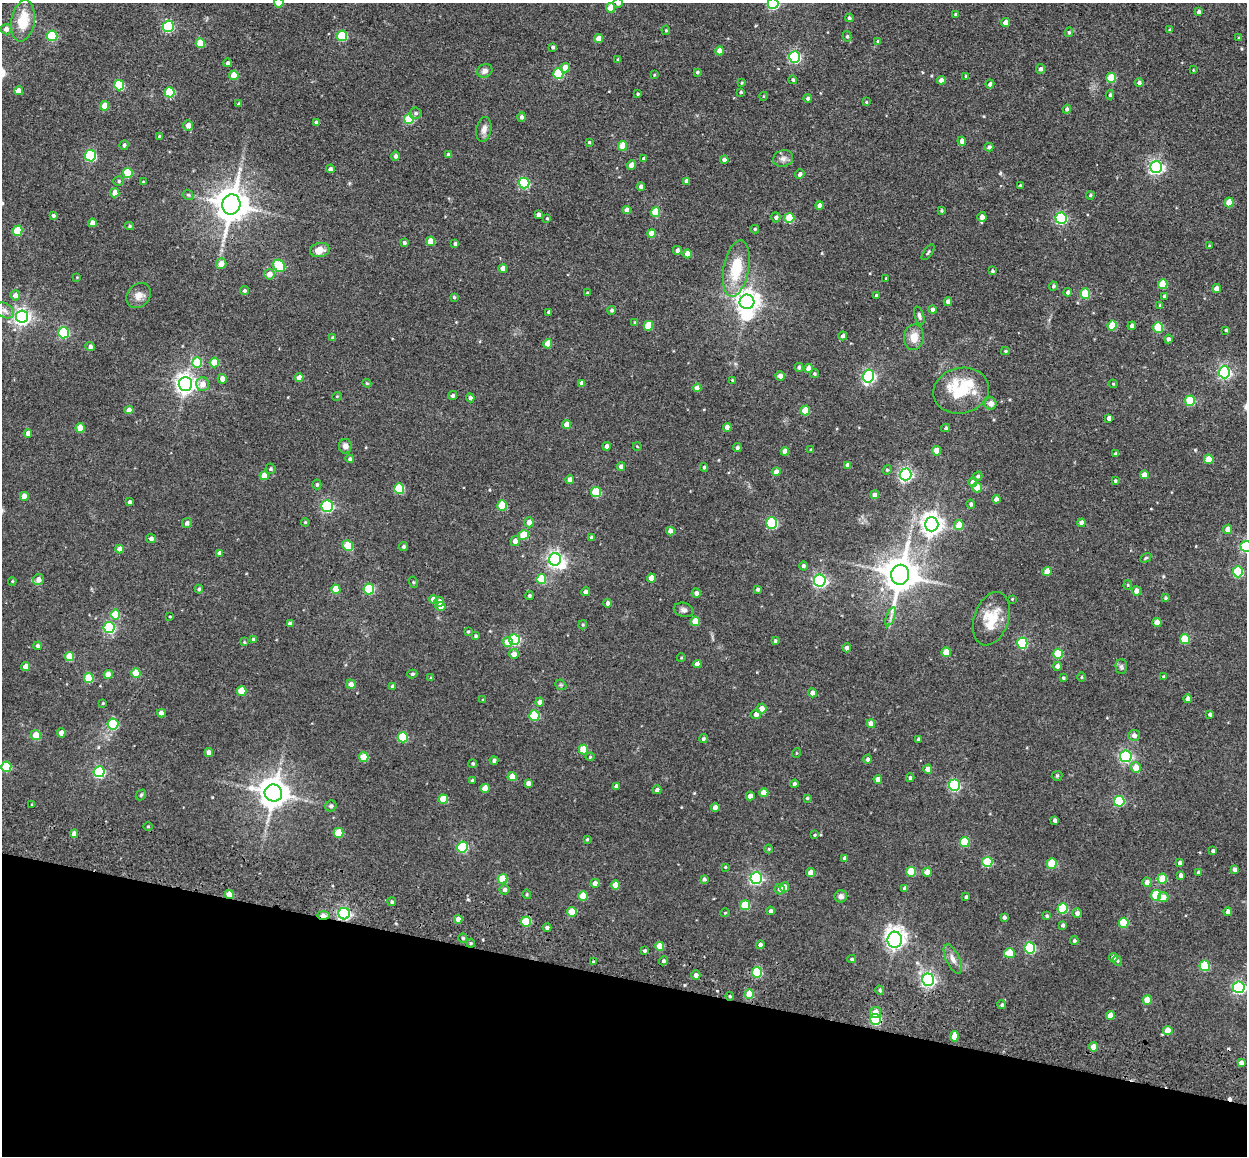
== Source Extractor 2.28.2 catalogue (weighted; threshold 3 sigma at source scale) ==
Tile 15 of 4 x 4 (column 3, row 4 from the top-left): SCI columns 2574-3818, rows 251-1404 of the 5224 x 5246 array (HDU 1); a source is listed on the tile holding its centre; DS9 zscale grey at full resolution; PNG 1249 x 1158 px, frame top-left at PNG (2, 3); each listed source drawn as its Kron ellipse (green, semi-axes under 4 px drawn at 4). Shown black and unused: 15% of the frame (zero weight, under 3 of 4 exposures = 9% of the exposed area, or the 3 px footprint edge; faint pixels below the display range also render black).
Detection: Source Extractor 2.28.2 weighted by HDU 2 'WHT'; one run over the whole footprint, this tile lists its part. Background 0.0665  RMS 0.0085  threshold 0.038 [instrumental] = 3 sigma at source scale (4.5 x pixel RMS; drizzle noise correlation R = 1.50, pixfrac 1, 0.05/0.05 arcsec/px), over >= 5 px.
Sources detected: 453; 2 inside a brighter object's white glare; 2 cosmic-ray / hot-pixel residue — neither listed nor drawn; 3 inside a brighter listed object's ellipse — not listed separately; the other 446 listed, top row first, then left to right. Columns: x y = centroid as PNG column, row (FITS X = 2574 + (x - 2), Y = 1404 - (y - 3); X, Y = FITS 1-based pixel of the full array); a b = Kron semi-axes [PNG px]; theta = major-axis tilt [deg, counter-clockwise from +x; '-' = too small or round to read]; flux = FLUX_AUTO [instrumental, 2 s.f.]
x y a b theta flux
279 3 5 4 - 15
618 3 4 4 - 3.1
773 3 5 5 - 92
611 8 5 4 - 14
1199 12 4 3 - 1.9
956 14 4 4 - 1.8
849 18 4 4 - 1.6
23 21 21 11 80 23
1005 23 4 4 - 5.1
168 26 5 5 - 89
6 29 5 5 - 4.7
666 30 5 4 - 0.94
1170 30 4 4 - 1.2
1069 32 5 4 - 1.3
52 36 5 5 - 53
342 36 5 5 - 45
847 36 5 4 - 1.4
1239 38 4 3 - 0.86
599 39 4 4 - 8.8
878 41 4 4 - 1.1
200 43 5 4 - 19
553 47 4 4 - 1.7
720 51 4 4 - 7.2
795 57 6 5 - 110
618 59 3 3 - 0.85
228 63 4 4 - 2
565 68 5 4 - 7.5
1040 69 5 4 - 2.5
1193 70 4 2 - 0.61
485 71 8 6 26 3.1
697 72 4 4 - 1.2
558 74 5 5 - 51
234 75 4 4 - 16
654 75 4 3 - 0.66
966 76 4 3 - 1.3
1111 78 5 5 - 28
793 80 4 4 - 1.4
941 80 4 4 - 5.6
742 83 3 3 - 0.75
1139 83 4 4 - 2.4
990 84 4 4 - 2.7
119 85 5 5 - 46
19 91 4 4 - 8.4
170 92 5 5 - 40
741 92 4 3 - 1.1
638 94 4 3 - 0.88
1110 95 4 4 - 1.4
764 96 4 3 - 0.67
808 98 4 4 - 2
866 102 4 4 - 0.78
239 104 3 3 - 1.5
104 106 4 4 - 12
1067 109 4 4 - 2.3
416 113 6 6 - 2.3
521 117 5 4 - 2.2
409 119 5 5 - 33
316 122 4 3 - 2.2
188 125 5 5 - 4.8
484 129 12 7 79 4.3
160 136 3 3 - 1.8
962 141 4 4 - 5.3
589 142 4 4 - 0.99
124 145 5 4 - 2.1
622 146 5 4 - 17
989 147 4 4 - 2.5
448 154 4 4 - 1.1
90 156 5 5 - 84
395 156 5 4 - 2.2
644 158 3 3 - 1.7
783 158 10 8 14 3.7
724 160 4 4 - 3
631 165 4 4 - 6.4
1156 167 6 6 - 200
330 169 4 4 - 2.3
128 173 5 5 - 29
800 174 5 4 - 3
119 181 5 4 - 1.4
687 181 4 4 - 3.3
143 182 3 3 - 0.74
524 183 5 5 - 69
1020 185 4 3 - 0.87
641 187 4 4 - 2.9
115 193 4 4 - 8.7
188 195 5 4 - 1.3
1090 195 4 3 - 0.95
1229 202 5 4 - 13
231 204 10 9 - 1700
819 206 4 4 - 4.3
627 210 4 4 - 4.3
941 211 4 3 - 1
655 212 5 4 - 24
538 214 4 4 - 2.6
53 215 4 4 - 1.9
776 217 5 4 - 2.2
982 217 5 4 - 5.1
547 218 4 4 - 0.99
789 218 5 5 - 27
1061 218 6 5 - 99
92 223 4 4 - 6
129 226 4 3 - 1.2
755 229 4 4 - 1.1
18 231 5 5 - 27
651 233 4 4 - 9.5
430 241 4 4 - 14
404 243 4 4 - 1.9
455 244 4 3 - 1.8
1209 246 3 3 - 0.65
320 250 10 7 13 7.9
677 250 4 4 - 3
928 252 9 3 54 1.3
687 254 4 4 - 7.7
221 264 5 5 - 6.7
279 266 7 5 -49 53
736 268 28 12 80 32
503 269 4 4 - 6
993 271 3 3 - 1.4
269 274 5 5 - 6.8
77 277 4 3 - 0.6
886 278 3 2 - 0.68
1163 284 5 4 - 23
1053 286 4 4 - 1.5
1217 289 4 4 - 6.2
244 291 4 4 - 1.5
1068 292 4 4 - 2.8
587 293 4 4 - 0.98
1085 293 5 5 - 35
15 295 5 5 - 4.5
139 295 13 11 47 6.5
876 296 3 3 - 1.4
1164 296 4 4 - 1.2
454 297 4 4 - 1.1
747 302 7 7 - 580
948 302 4 4 - 3.6
1160 305 4 3 - 1
933 309 4 4 - 3.4
4 310 10 7 -30 3.8
612 310 4 4 - 1.9
549 312 3 3 - 1.6
919 316 10 4 -73 2.1
22 317 6 6 - 290
635 323 4 4 - 1.8
1112 325 5 4 - 22
648 326 5 4 - 23
1132 326 4 4 - 2.7
1158 327 5 5 - 35
1226 330 3 3 - 1.1
63 333 5 5 - 61
843 336 4 4 - 2.5
914 337 13 10 85 10
333 338 4 4 - 2
1168 339 4 4 - 2.2
548 344 5 4 - 13
90 346 5 4 - 2.7
1005 351 4 3 - 1.1
214 362 5 5 - 15
197 363 5 5 - 28
799 367 4 3 - 2.2
809 369 4 4 - 7.3
1224 372 6 5 - 160
814 374 4 4 - 1.4
780 376 5 4 - 4
868 376 6 5 - 160
299 378 4 4 - 7.7
222 379 5 4 - 5.5
732 380 3 3 - 0.7
367 383 4 4 - 0.92
582 383 4 4 - 4
185 384 7 7 - 460
202 384 7 6 - 7.6
1113 384 4 4 - 0.83
697 388 4 4 - 7.1
961 391 28 22 12 37
453 395 4 4 - 2.2
337 396 5 3 - 0.62
470 398 4 4 - 2.5
1190 401 5 5 - 41
991 403 6 6 - 4.4
129 410 4 4 - 6.1
805 410 5 4 - 20
1109 418 4 4 - 4
567 424 4 4 - 7.5
727 427 4 4 - 6.4
80 428 5 4 - 9.8
946 428 4 4 - 1.5
28 433 4 4 - 5.1
345 446 7 6 - 4.2
607 446 4 4 - 3.7
637 446 4 3 - 0.66
737 448 4 4 - 1.9
811 450 3 3 - 0.91
785 451 4 4 - 6.2
937 451 4 4 - 13
1116 453 3 3 - 1.3
350 459 4 4 - 1.6
1209 459 5 4 - 16
848 465 4 4 - 3.2
621 466 4 4 - 3.4
704 467 4 3 - 1.1
270 469 5 5 - 1.4
887 470 5 4 - 1.1
776 472 4 4 - 5.7
906 474 6 6 - 190
1144 475 4 4 - 6.3
264 476 4 4 - 11
978 476 5 4 - 1.6
570 479 4 4 - 4
1115 481 3 3 - 1
973 482 5 4 - 5.1
317 485 5 4 - 1.5
977 487 5 4 - 9.6
399 488 5 5 - 43
596 492 5 5 - 39
875 495 4 4 - 3.9
24 496 4 4 - 10
996 499 4 4 - 3.6
129 502 4 3 - 2
971 504 4 4 - 2
327 506 5 5 - 120
502 506 5 5 - 30
305 522 4 3 - 0.76
529 522 5 4 - 4.8
187 523 5 4 - 2.8
772 523 5 5 - 75
1081 523 4 4 - 4.4
932 524 7 7 - 560
959 525 5 5 - 12
1228 529 4 4 - 7.4
670 531 4 4 - 5.1
524 535 5 5 - 20
151 538 5 4 - 2.7
592 538 4 4 - 2.3
515 541 5 4 - 4.6
348 546 6 5 - 24
404 546 4 4 - 1.6
1246 546 6 5 - 94
119 549 4 4 - 5.8
219 553 4 4 - 4.2
1146 558 6 4 32 1
555 559 6 6 - 260
803 566 4 4 - 1.8
1047 571 4 4 - 9.5
1238 572 5 5 - 51
900 575 10 9 - 1900
651 578 4 4 - 9
541 579 5 5 - 29
38 580 6 5 - 5.1
820 580 6 6 - 190
12 581 4 3 - 0.77
413 582 5 3 - 0.88
1128 585 5 4 - 0.97
199 589 4 4 - 1.4
336 589 4 4 - 16
369 589 5 5 - 57
757 589 3 3 - 1.9
1136 591 4 4 - 6.1
585 592 4 4 - 2.7
696 593 4 4 - 3
529 596 4 4 - 1.5
1166 598 4 4 - 1.3
433 599 4 4 - 4.8
1012 599 3 3 - 0.58
439 602 5 4 - 5.2
608 603 4 4 - 2.8
440 607 5 4 - 3.7
684 610 10 7 -15 2.7
115 615 5 5 - 21
170 617 3 2 - 0.68
891 617 10 3 69 2.5
991 619 27 17 71 23
695 621 4 4 - 16
1157 622 4 4 - 8.1
290 624 4 4 - 3.7
583 625 5 4 - 1
109 627 5 5 - 98
468 632 3 3 - 1
476 636 3 3 - 1.2
254 639 4 3 - 1.8
1185 639 5 5 - 32
514 640 5 5 - 71
775 641 3 3 - 1.2
244 642 3 3 - 0.79
507 642 5 5 - 9.7
1022 643 5 5 - 62
37 646 4 4 - 1.9
847 648 4 4 - 3.1
946 652 4 4 - 13
514 654 5 5 - 5.8
1058 654 5 5 - 29
70 657 4 4 - 18
681 658 4 3 - 0.64
697 664 4 4 - 6.2
26 666 4 4 - 8.9
1057 666 4 4 - 3.2
1121 667 7 5 -88 1.8
136 673 5 4 - 20
108 674 4 4 - 10
412 674 5 4 - 1.4
1081 677 4 3 - 0.88
1164 677 4 4 - 1.6
89 678 5 5 - 24
431 678 4 3 - 1.3
1063 678 3 3 - 1.3
351 684 5 4 - 4.1
561 685 6 4 -43 1.3
393 686 4 4 - 1.7
242 691 5 4 - 18
812 693 4 4 - 4.9
1188 699 4 4 - 5.3
483 700 4 4 - 0.81
540 702 4 4 - 4.2
103 703 3 3 - 0.71
761 708 5 5 - 6.8
161 713 4 4 - 5.4
756 714 5 5 - 3.9
1210 714 4 4 - 2.1
534 715 5 5 - 43
113 724 5 5 - 46
871 724 4 4 - 6.7
61 733 5 4 - 4.7
36 735 5 5 - 10
1134 735 6 5 - 3.8
403 737 5 5 - 43
703 739 5 4 - 1.7
918 739 4 3 - 1.4
583 749 5 4 - 23
209 752 4 4 - 4.1
796 753 5 3 - 0.66
1126 756 6 6 - 140
364 757 5 5 - 24
590 757 4 4 - 0.8
868 759 5 4 - 2.5
494 761 4 4 - 2.5
473 764 4 4 - 1.3
6 767 5 5 - 36
1136 767 5 5 - 10
928 769 4 4 - 6.5
99 772 5 5 - 100
1057 776 5 5 - 1.1
512 777 4 4 - 12
910 778 4 3 - 1.4
878 779 4 4 - 5.7
472 780 3 3 - 1.3
528 783 4 4 - 3.2
795 784 4 4 - 3
954 785 6 5 - 98
616 786 4 4 - 1.6
485 788 4 4 - 9.8
657 790 4 4 - 3
273 793 9 8 - 1300
764 793 4 4 - 10
141 795 6 4 47 1.2
750 796 4 4 - 6.1
807 798 3 3 - 0.95
443 799 5 4 - 16
1119 801 5 5 - 58
32 805 4 2 - 0.64
331 806 6 5 - 2.3
715 808 4 4 - 6.3
1055 820 4 3 - 2.4
148 826 4 3 - 0.7
338 833 5 5 - 25
74 834 4 4 - 5.8
815 835 4 3 - 0.87
587 839 4 3 - 0.95
965 842 5 5 - 30
463 847 5 5 - 59
769 849 4 4 - 0.79
1213 851 4 3 - 1.9
845 858 4 3 - 2.9
987 862 5 5 - 40
1180 863 4 4 - 2.7
1052 864 5 5 - 25
725 867 4 4 - 0.75
1235 869 4 4 - 2.9
911 872 5 5 - 28
927 872 4 4 - 7.9
1199 872 4 4 - 1.8
810 873 4 4 - 7
1181 875 4 4 - 3.3
756 878 6 5 - 150
502 879 5 5 - 20
704 879 4 4 - 2
1162 879 5 5 - 18
1147 882 4 4 - 4.8
595 883 4 4 - 4.8
616 885 4 4 - 12
784 887 5 5 - 5.3
905 888 4 4 - 2.7
780 889 5 5 - 2.8
505 890 5 5 - 2.6
229 894 4 4 - 15
527 894 5 4 - 0.97
1156 895 5 5 - 36
583 896 5 4 - 19
841 896 6 6 - 3.9
966 897 3 3 - 1.3
1163 897 5 5 - 7.5
392 902 4 4 - 1.3
745 905 5 5 - 27
1062 908 5 5 - 51
770 911 4 4 - 2.5
572 912 5 5 - 17
1228 912 4 4 - 3.7
725 913 5 3 - 0.64
1077 913 5 5 - 3.6
344 914 6 5 - 160
323 916 6 3 -3 13
1046 916 4 3 - 1.1
1004 917 4 3 - 2
458 919 4 4 - 7.1
526 921 5 5 - 34
1124 923 5 5 - 31
1063 925 4 4 - 1.8
547 927 4 4 - 2
463 938 4 4 - 1.6
895 940 8 7 - 380
1074 940 4 4 - 1.5
471 943 4 4 - 1
760 945 4 4 - 3.1
660 946 4 4 - 14
1030 948 5 5 - 72
645 951 3 3 - 1.3
1009 953 5 5 - 21
1113 957 4 4 - 3.1
852 959 4 4 - 1.2
953 959 16 6 -65 4.9
663 961 5 4 - 1.6
1117 961 5 4 - 1.1
593 962 3 3 - 1.2
1205 966 5 5 - 50
757 972 5 5 - 48
696 975 4 4 - 3.8
928 980 6 6 - 230
1239 987 6 6 - 150
880 990 4 4 - 1.2
749 994 5 4 - 17
730 996 4 4 - 1.1
1147 1000 5 4 - 16
1002 1005 4 4 - 1.9
875 1012 5 5 - 5.9
1110 1015 4 4 - 8.7
876 1019 5 5 - 85
1168 1030 5 4 - 10
954 1036 5 4 - 10
1093 1047 4 4 - 10
1241 1063 4 4 - 4.8
Overlapping masked pixels (flux is a lower limit): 4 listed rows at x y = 229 894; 344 914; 323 916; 876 1019
Isophote crosses this tile's border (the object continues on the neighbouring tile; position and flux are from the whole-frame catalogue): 4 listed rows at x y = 279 3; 618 3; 773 3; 1246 546